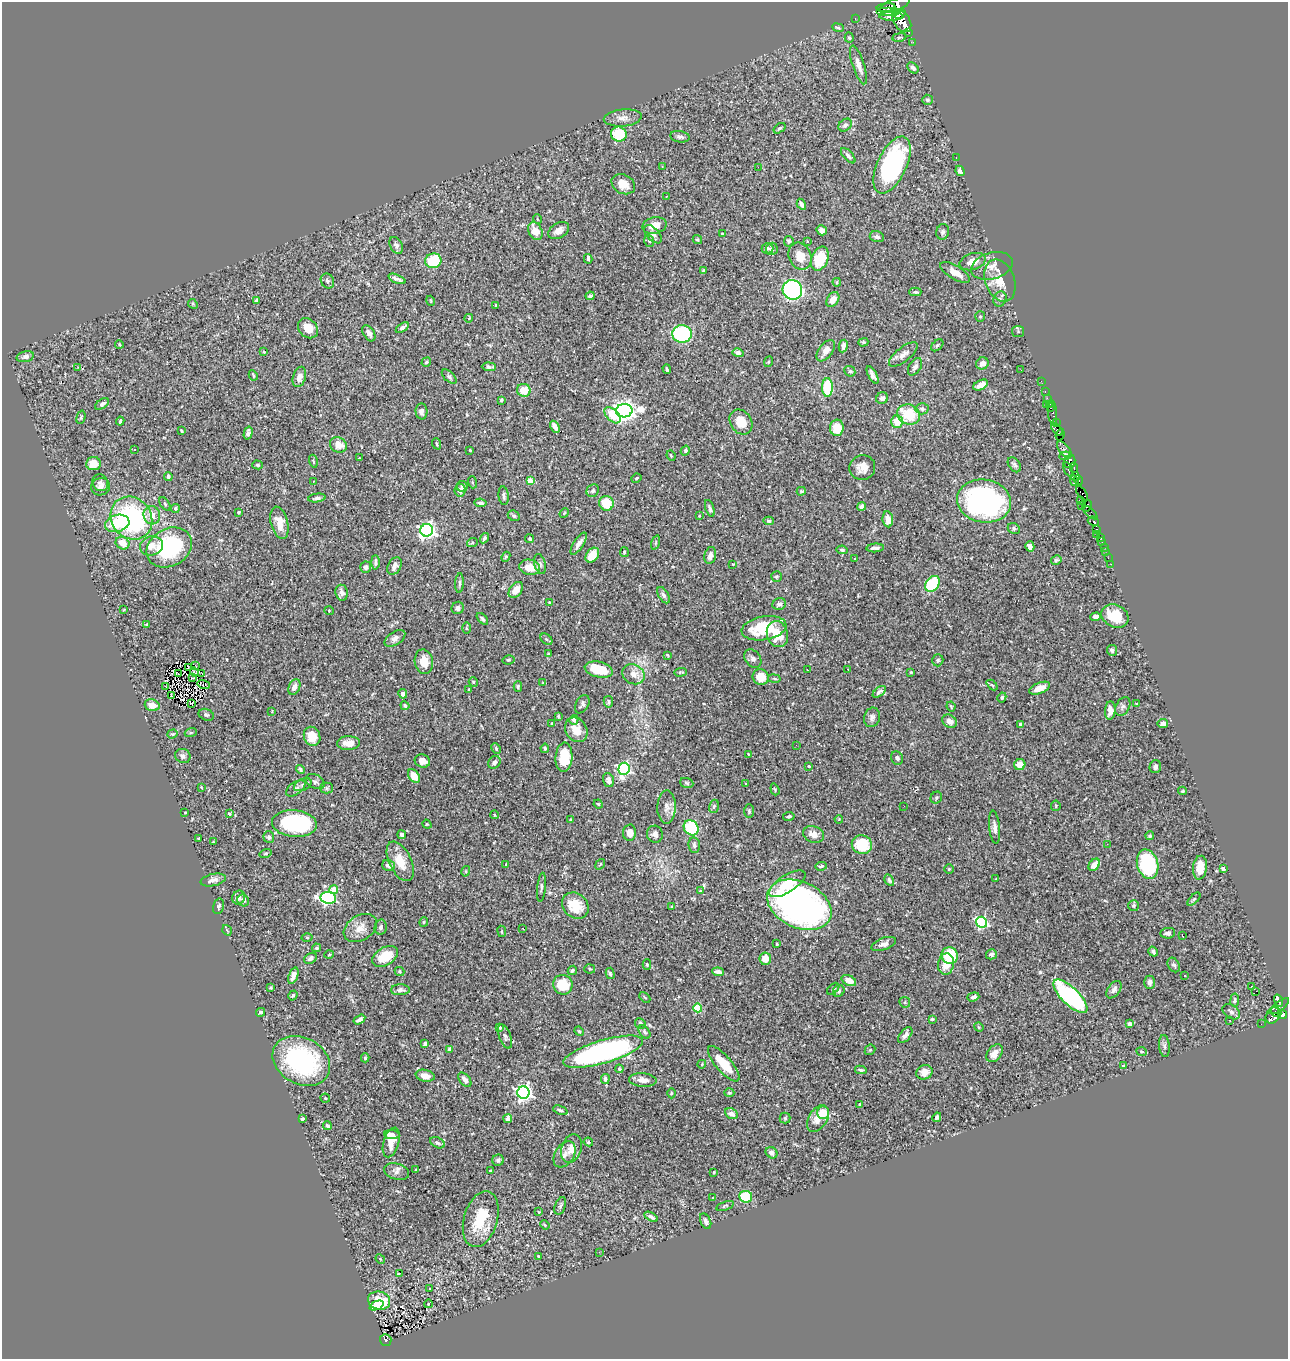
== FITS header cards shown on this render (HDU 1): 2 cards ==
NAXIS1  =                 1286
NAXIS2  =                 1357

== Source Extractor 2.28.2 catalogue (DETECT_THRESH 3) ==
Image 1286 x 1357 px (HDU 1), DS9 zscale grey, 1 PNG px = 1 image px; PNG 1290 x 1361 px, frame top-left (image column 1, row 1357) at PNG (2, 2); each listed source drawn as its Kron ellipse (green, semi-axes under 4 px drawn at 4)
Background 0.594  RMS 0.015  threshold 0.0443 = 3 sigma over >= 5 px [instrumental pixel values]
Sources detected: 502; of the 502, the 500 brightest by FLUX_AUTO listed and drawn (2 fainter detections omitted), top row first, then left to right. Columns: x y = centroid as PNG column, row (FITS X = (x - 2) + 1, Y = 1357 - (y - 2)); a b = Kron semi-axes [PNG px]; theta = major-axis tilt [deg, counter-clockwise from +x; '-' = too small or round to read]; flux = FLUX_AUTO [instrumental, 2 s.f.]
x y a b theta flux
894 5 16 6 20 2900
886 8 9 3 6 1100
888 12 12 4 0 2200
900 14 6 3 37 1600
891 16 12 4 -1 2600
855 19 3 2 - 12
902 21 12 8 -57 6800
838 28 6 3 -21 1.3
909 32 3 3 - 140
899 37 7 3 9 1.3
849 38 5 4 - 1.6
913 42 2 2 - 4
858 65 20 6 -72 7.9
913 68 6 4 -45 3.1
927 100 5 5 - 1.8
623 118 19 8 6 7.9
845 125 7 5 42 2.6
779 128 7 4 36 1.5
619 134 8 7 - 32
680 137 10 5 -10 3.4
848 156 9 4 -47 3.1
956 157 2 2 - 1.9
892 165 31 14 65 150
662 166 3 2 - 0.6
758 167 2 2 - 11
960 171 5 4 - 2.8
623 184 12 9 -28 12
666 196 3 2 - 0.68
801 204 6 4 -59 3.7
537 219 5 3 - 0.89
655 226 12 8 13 12
822 230 5 5 - 4.9
535 231 9 6 -61 13
559 231 11 7 31 7.7
943 232 8 6 74 3
653 234 11 6 -48 3.8
722 234 3 3 - 1.6
877 237 7 5 -15 3.4
697 240 4 4 - 1.3
649 241 6 4 -70 2.3
789 241 5 5 - 1.8
807 241 4 2 - 0.65
396 245 9 6 -61 3.6
768 248 6 5 - 2
772 249 6 6 - 3.4
800 256 14 11 -67 15
588 259 5 3 - 2.4
820 259 12 8 68 35
433 261 8 7 - 34
973 262 13 8 17 11
992 266 21 13 16 12
704 270 4 3 - 1.2
955 272 17 6 -31 12
397 279 9 3 -22 3.3
327 281 8 6 -59 2.6
1000 281 22 14 -70 18
837 282 4 3 - 1
792 290 10 9 - 250
915 292 6 3 1 1.8
590 296 4 4 - 2.2
1000 299 8 6 64 2.5
833 300 8 5 57 9
256 301 3 3 - 1.6
431 301 5 3 - 0.92
193 304 5 4 - 1.3
496 305 3 2 - 0.9
980 317 5 5 - 1.5
469 318 4 3 - 0.77
308 328 11 9 -47 13
402 328 7 4 34 3.1
1018 331 6 5 - 1.6
369 333 9 5 -59 4.2
682 334 9 8 - 110
863 342 5 4 - 1.3
119 344 4 2 - 0.98
937 345 7 4 44 1.9
843 346 6 4 80 5.2
826 351 12 7 52 8.6
264 352 3 2 - 1
738 353 5 4 - 3.4
903 354 17 7 39 6.7
25 357 9 5 14 3.2
426 362 5 4 - 1.5
768 362 5 3 - 0.91
982 363 6 6 - 6.2
78 367 2 2 - 5.1
489 367 7 4 -3 3
915 367 10 6 57 3.3
667 369 4 2 - 1.4
1021 370 2 2 - 0.86
850 371 6 5 - 1.5
253 375 5 3 - 1.2
873 375 9 4 -61 3.7
299 377 10 6 72 8.3
449 377 9 5 -42 2.3
1041 381 2 2 - 7.7
981 385 8 4 27 6.8
827 387 9 5 90 46
524 390 7 6 - 15
1045 392 3 2 - 16
882 398 6 5 - 2.9
1047 398 2 2 - 10
502 400 3 3 - 2.1
102 404 7 4 35 3.4
1046 404 3 2 - 16
1050 404 3 2 - 25
1051 408 3 2 - 23
922 409 6 5 - 2.2
421 411 8 6 -86 3.3
624 411 8 6 4 640
1053 413 13 4 -84 83
909 414 11 10 - 33
612 415 10 5 -46 25
81 417 7 4 75 1.4
120 421 4 3 - 1.6
897 421 6 6 - 14
741 422 13 10 -56 18
1056 423 4 3 - 320
555 427 6 4 -60 4.9
837 428 8 7 - 18
1057 429 7 3 -52 590
181 431 3 3 - 1.1
248 433 6 4 75 3.4
1060 435 6 4 70 500
437 444 6 3 -68 1.2
338 445 9 7 -30 12
1064 449 9 5 -50 620
134 450 3 2 - 1.6
470 450 3 2 - 0.79
685 451 5 4 - 1.6
671 456 5 3 - 0.96
1065 456 6 4 4 610
359 458 2 2 - 0.76
313 461 6 3 -74 1.3
1070 461 7 5 70 690
93 463 7 6 - 15
258 465 5 4 - 1.5
1014 465 8 5 -54 2.8
862 468 13 12 - 9.6
1074 468 5 3 - 160
1068 469 7 3 -63 230
168 476 4 4 - 2.6
1075 477 4 4 - 200
636 478 5 3 - 1.2
1078 480 5 3 - 310
313 481 2 2 - 0.77
530 481 4 4 - 18
1074 481 5 3 - 460
472 482 6 4 -72 0.97
100 483 9 7 -60 3.2
462 486 5 5 - 3.1
100 487 9 8 - 4.2
460 490 6 5 - 4.5
593 491 7 6 - 2.4
801 491 4 3 - 1.1
1082 493 8 4 -56 690
504 496 9 5 -83 2.7
317 498 9 4 7 2.7
1081 500 4 3 - 130
984 501 27 21 -9 240
480 503 6 4 -9 2.3
606 503 7 7 - 28
165 504 7 4 -55 1.6
862 506 4 4 - 4.6
1082 506 3 2 - 14
1087 506 6 3 64 52
710 508 9 4 -71 2.7
175 509 4 4 - 2.3
239 512 4 3 - 1.4
1090 512 9 4 -42 61
564 513 5 4 - 1.1
152 515 9 8 - 9.1
514 516 6 5 - 1.5
699 516 4 3 - 0.79
131 518 22 20 -52 140
888 519 8 5 -82 8.5
769 521 5 4 - 1.5
1093 521 6 4 -22 610
117 523 12 8 16 37
279 523 16 8 -76 12
1014 529 6 5 - 2.1
1097 529 3 3 - 97
427 530 6 6 - 370
1097 534 2 2 - 7.1
484 538 5 3 - 2.4
1100 538 3 3 - 34
530 539 4 4 - 1.5
1102 542 2 2 - 5.6
122 543 7 6 - 12
472 543 5 3 - 1.2
656 543 7 3 71 1.1
579 544 12 5 57 5.5
151 546 11 9 13 9.4
1030 546 5 4 - 3.2
169 547 24 18 29 100
1104 547 2 2 - 11
875 548 9 3 5 3.6
842 550 6 4 -10 1.7
1106 551 2 2 - 4.4
624 552 5 4 - 1.6
592 555 8 6 51 18
710 555 9 6 77 4.9
506 557 5 4 - 1.2
855 558 3 3 - 3.4
1108 558 2 2 - 5.9
1056 560 5 4 - 1.5
375 562 7 4 -89 2.5
540 564 10 6 -75 3.1
733 564 3 3 - 0.83
1111 564 2 2 - 3.4
394 566 9 6 60 5.4
366 567 6 5 - 4
530 567 10 7 -11 14
776 576 5 5 - 1.4
459 583 10 3 87 1.9
932 584 9 6 55 57
516 590 9 6 52 11
342 593 8 6 -81 4.4
663 595 9 5 -58 2.6
549 602 3 2 - 0.62
779 604 7 6 - 3
458 608 6 6 - 3.1
124 609 4 2 - 0.78
329 611 4 4 - 0.87
1115 616 14 11 -25 32
1096 617 5 4 - 4.9
482 619 7 4 -47 2.1
147 624 3 3 - 1.5
466 628 5 3 - 1.2
764 628 23 12 10 43
777 634 13 10 -71 22
395 638 11 6 33 4.4
546 639 7 4 -38 1.9
1112 650 5 5 - 3.4
548 654 3 2 - 0.77
667 655 3 3 - 0.77
753 659 10 7 -52 3.6
508 660 6 4 12 1.5
938 660 6 5 - 1.9
424 662 12 9 -79 14
196 665 3 2 - 0.95
189 667 3 2 - 0.5
599 669 14 7 -13 24
848 669 3 3 - 1.5
807 670 2 2 - 0.67
194 672 4 2 - 0.57
681 672 6 3 2 1.2
911 672 4 4 - 0.9
202 673 3 2 - 1.6
179 674 4 2 - 0.65
633 674 11 9 -29 10
761 677 8 8 - 14
193 678 2 2 - 0.78
774 679 6 3 -9 1.3
473 682 5 4 - 1
543 683 4 4 - 0.87
204 684 6 2 -13 0.85
992 685 6 4 -44 1.3
165 686 2 2 - 0.97
294 687 8 5 64 6.5
518 687 5 4 - 1.5
1040 688 11 5 21 13
469 689 4 3 - 0.86
879 692 7 4 37 2.6
403 694 5 4 - 5
172 696 4 2 - 1.1
1002 697 5 4 - 1.7
608 702 6 4 -79 2.1
191 703 4 3 - 0.52
1136 703 3 3 - 1.5
582 704 10 6 63 3.3
152 705 7 6 - 11
405 706 4 4 - 1.7
951 706 5 3 - 1.1
1123 706 10 6 60 2.8
1110 710 9 5 85 7.9
272 711 3 2 - 0.71
206 715 8 5 -20 2.1
558 716 3 2 - 1.1
872 717 10 8 72 4
574 720 5 4 - 2.8
949 721 7 6 - 5.8
1163 723 5 4 - 5.1
552 724 4 3 - 1.2
1021 724 4 3 - 2.2
576 730 13 10 -57 12
191 732 6 4 20 1.2
173 734 5 4 - 1.4
312 736 10 8 -67 22
348 743 11 7 1 8.5
796 745 2 2 - 2
496 748 6 4 -65 1.2
545 748 4 4 - 1.6
748 754 3 2 - 0.73
183 756 8 7 - 3.2
564 757 15 8 85 33
897 758 7 5 -66 2.7
422 761 8 6 -18 6.9
494 762 7 5 48 2.7
1020 765 5 5 - 9.9
809 766 3 3 - 1.2
1155 767 6 5 - 3.3
300 769 5 4 - 1.6
624 769 6 5 - 190
414 776 7 5 -57 13
608 780 7 5 -72 4.7
315 782 10 6 -29 3.3
687 783 7 5 -19 1.6
745 784 3 2 - 1.1
303 785 9 5 26 3.1
201 787 4 3 - 0.72
296 788 11 6 35 3.9
327 788 6 5 - 1.9
775 789 6 4 -71 1.3
1182 791 4 4 - 0.98
936 798 6 5 - 1.9
598 804 5 4 - 1.1
714 806 7 5 73 1.8
904 806 2 2 - 1.2
1056 806 5 4 - 1.2
667 807 16 9 89 7.2
749 811 7 5 -89 1.7
185 812 3 2 - 0.67
229 814 3 2 - 1
495 815 4 3 - 0.75
789 816 6 4 11 1.8
570 819 4 2 - 0.72
839 819 4 3 - 0.8
294 824 22 13 -5 100
427 824 5 4 - 1.1
995 827 17 5 -84 4.9
691 828 8 7 - 57
630 833 8 6 86 8.7
655 834 8 8 - 4.2
813 834 11 8 -22 8.5
402 835 4 3 - 3.7
1150 836 4 4 - 1.9
269 837 6 5 - 2.2
198 838 3 2 - 0.83
213 842 4 2 - 1.1
1107 844 3 2 - 0.91
694 845 8 6 -82 2.9
862 845 10 9 - 26
265 853 6 4 18 1.3
400 861 21 11 -64 19
506 864 3 2 - 0.61
600 864 6 3 52 0.96
1148 864 15 10 -72 100
389 865 6 5 - 5.4
1094 865 7 5 51 9.4
821 866 6 3 6 1.8
1200 868 12 7 84 13
949 869 4 4 - 1.2
1223 869 4 3 - 6.1
466 871 5 3 - 0.94
996 879 3 2 - 0.7
213 880 13 6 13 4.7
889 880 6 4 -61 1.9
787 884 21 8 33 27
541 887 14 4 84 2.6
334 890 4 4 - 21
700 891 3 3 - 0.89
239 897 7 6 - 4.4
328 898 8 6 -6 170
1194 899 8 3 45 1.8
243 900 6 5 - 3.3
799 905 34 23 -26 440
218 906 8 5 75 2.1
575 906 14 12 -43 24
1134 906 5 5 - 2
672 907 4 4 - 1.4
424 922 4 4 - 1.2
981 922 6 5 - 140
381 927 7 6 - 3
360 928 18 12 31 12
523 929 3 2 - 1.6
227 930 5 3 - 1
502 931 5 3 - 1.1
1168 933 7 5 8 4.8
1183 936 4 2 - 0.77
307 938 5 3 - 0.93
777 944 3 2 - 0.87
884 944 13 6 20 4.5
316 948 5 4 - 1.7
1153 952 5 4 - 2.4
991 954 5 5 - 2.6
329 955 4 3 - 0.91
385 956 14 9 31 23
950 956 8 8 - 41
311 958 7 5 30 3.6
765 959 6 6 - 9.8
647 964 5 4 - 1.4
946 964 11 8 81 13
1174 965 8 5 -57 2.5
590 969 5 4 - 1.3
572 970 5 4 - 1.8
400 971 5 4 - 1.4
718 972 6 4 -7 4
610 973 5 4 - 1.7
1185 975 3 2 - 1.5
293 976 8 4 70 6.7
849 980 8 5 -27 8.9
1149 982 7 5 90 3.5
563 985 10 9 - 25
1252 986 3 3 - 3
271 988 3 3 - 1.1
833 989 7 4 41 2
400 990 9 5 1 3.7
1114 990 10 6 53 3.7
839 991 6 5 - 2.1
1256 991 3 2 - 370
293 995 5 4 - 1.6
1070 996 22 8 -44 150
645 997 6 2 -45 0.85
973 997 6 4 18 2.6
1235 1000 6 4 83 1.7
1278 1001 6 4 -73 210
905 1002 5 5 - 1.5
1279 1006 12 4 36 240
698 1008 4 4 - 41
261 1012 4 4 - 1.6
1231 1012 9 6 -37 3
1276 1012 5 3 - 350
1282 1014 5 4 - 650
1273 1015 9 6 55 430
932 1019 3 3 - 1.6
359 1020 6 4 31 3.8
1230 1021 2 2 - 0.8
640 1023 6 5 - 3.2
1129 1024 4 4 - 8.7
1261 1024 2 2 - 3
979 1027 5 4 - 1.1
500 1028 4 4 - 2.7
579 1031 5 4 - 1.1
645 1032 7 5 -53 2.2
905 1035 9 5 51 4.5
505 1036 13 6 -70 2.9
425 1043 3 3 - 4.8
1164 1046 11 5 -85 2.7
450 1050 4 4 - 5.1
870 1050 6 4 43 1.3
603 1052 41 11 16 240
1142 1052 5 3 - 1
995 1053 10 6 51 6.8
365 1058 4 3 - 1.2
301 1061 30 23 -29 130
702 1064 4 3 - 0.99
724 1064 22 8 -49 21
1123 1066 4 3 - 1.4
619 1069 4 4 - 1.4
861 1070 6 3 -11 1.7
924 1072 8 7 - 8.9
425 1076 9 6 -12 7.8
605 1079 5 4 - 3
465 1080 8 5 -52 5.4
643 1080 14 6 -4 7.1
523 1093 6 6 - 360
671 1093 5 3 - 0.97
729 1093 5 4 - 1.1
325 1098 5 4 - 1.1
860 1104 3 2 - 0.77
560 1110 8 3 -20 2.1
823 1113 6 6 - 20
732 1114 7 5 -27 5.5
937 1117 5 4 - 2.6
785 1118 5 5 - 1.5
302 1119 4 3 - 2.6
508 1119 4 4 - 7.3
818 1119 15 9 58 11
327 1126 4 4 - 1.9
392 1135 8 4 -4 5.6
391 1142 15 7 74 13
588 1142 4 4 - 1.8
437 1143 8 5 -27 2.5
571 1149 15 10 72 9.4
772 1153 6 5 - 4.3
565 1154 14 9 57 6.6
498 1160 6 5 - 2.7
416 1169 3 3 - 0.99
490 1170 3 2 - 0.92
396 1172 13 8 -15 4.8
714 1172 3 2 - 0.85
713 1197 3 2 - 0.7
746 1197 6 6 - 46
560 1206 9 5 70 2.9
725 1206 9 4 18 1.5
539 1212 3 2 - 0.81
651 1217 7 3 -29 2.6
481 1219 29 16 74 40
706 1221 8 5 -64 3.5
545 1225 5 3 - 0.97
599 1252 2 2 - 2.1
538 1256 3 2 - 0.7
380 1259 5 4 - 1.1
400 1273 3 2 - 2.1
429 1289 3 2 - 0.76
379 1301 11 9 -17 30
428 1304 4 2 - 0.6
376 1306 7 4 24 7.5
386 1340 6 5 - 55
At the frame edge (FLAGS 8, measured only in part): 1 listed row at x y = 894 5
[2 fainter detections neither listed nor drawn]